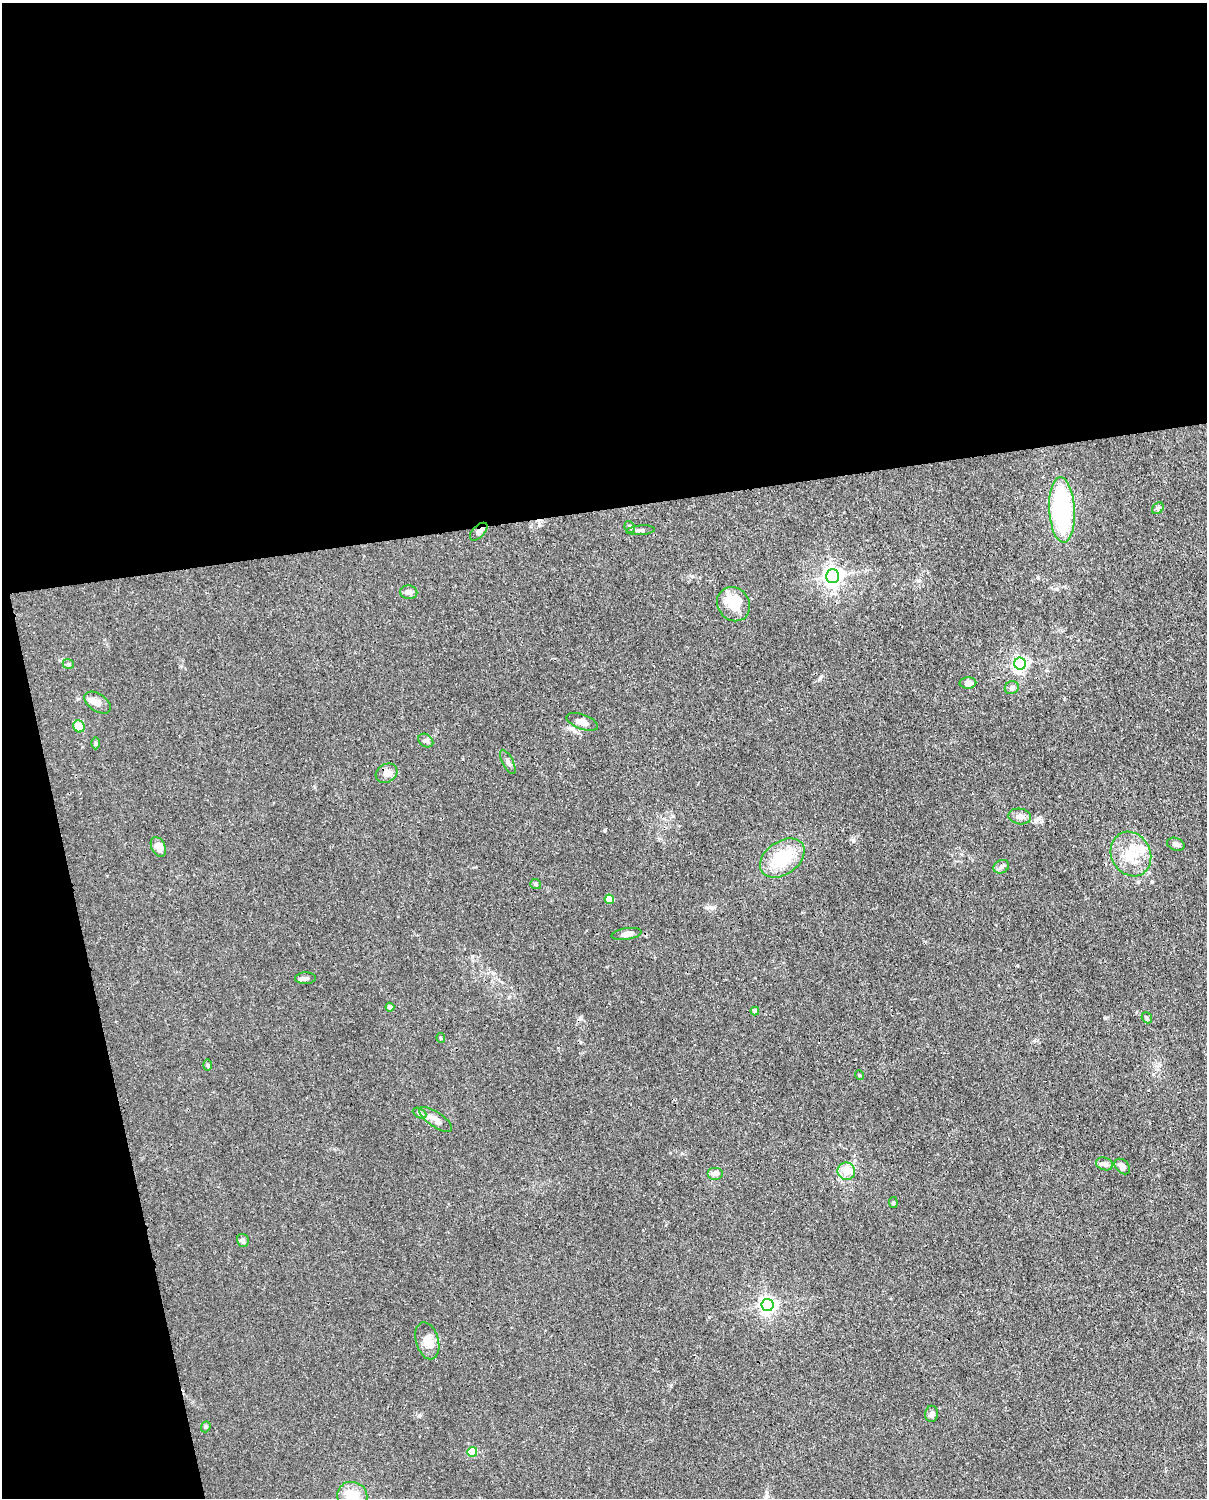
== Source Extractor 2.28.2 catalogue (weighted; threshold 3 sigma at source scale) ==
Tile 1 of 4 x 3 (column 1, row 1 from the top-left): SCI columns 92-1296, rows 3259-4754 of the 5001 x 4906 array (HDU 1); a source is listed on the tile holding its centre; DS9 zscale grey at full resolution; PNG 1209 x 1500 px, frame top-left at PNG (2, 3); each listed source drawn as its Kron ellipse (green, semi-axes under 4 px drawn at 4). Shown black and unused: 39% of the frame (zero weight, under 3 of 4 exposures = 7% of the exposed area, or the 3 px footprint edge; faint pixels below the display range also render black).
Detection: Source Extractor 2.28.2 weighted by HDU 2 'WHT'; one run over the whole footprint, this tile lists its part. Background 0.0268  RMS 0.0028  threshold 0.0128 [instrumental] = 3 sigma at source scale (4.5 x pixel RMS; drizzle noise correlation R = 1.50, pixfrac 1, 0.05/0.05 arcsec/px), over >= 5 px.
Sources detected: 51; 2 inside a brighter listed object's ellipse — not listed separately; the other 49 listed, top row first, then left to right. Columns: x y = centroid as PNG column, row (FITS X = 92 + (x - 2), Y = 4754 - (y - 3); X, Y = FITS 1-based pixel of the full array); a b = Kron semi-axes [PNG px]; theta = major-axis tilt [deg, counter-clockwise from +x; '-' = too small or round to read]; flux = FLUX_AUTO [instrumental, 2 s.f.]
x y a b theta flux
1158 508 6 5 - 0.51
1062 510 33 13 -87 39
630 527 6 5 - 0.78
640 530 14 4 5 0.79
479 532 11 6 45 0.99
833 576 7 6 - 140
409 592 8 7 - 1.2
733 604 18 15 -52 8.1
68 664 6 4 -21 0.44
1020 664 6 6 - 77
968 683 8 5 2 1.4
1012 688 7 6 - 0.86
97 703 15 8 -35 2
582 722 16 7 -20 1.8
79 726 6 5 - 4.7
426 741 8 6 -34 0.76
95 743 6 4 -89 0.36
508 762 13 5 -64 0.91
386 773 11 9 29 1.9
1020 816 11 8 -9 1.7
1176 844 9 6 -19 0.96
158 847 10 6 -62 2.5
1131 854 23 19 -63 7.9
782 858 25 16 36 12
1001 867 8 6 26 0.84
536 884 5 5 - 0.5
609 899 5 4 - 5.7
626 934 15 6 8 1.8
305 978 10 6 2 0.92
390 1007 4 4 - 1.6
755 1011 4 4 - 1.4
1147 1018 6 4 -47 0.5
441 1038 5 4 - 0.33
208 1065 6 4 -89 0.38
859 1075 5 3 - 0.23
420 1113 7 5 -27 0.52
436 1119 19 7 -34 1.9
1105 1164 9 6 -16 0.92
1122 1166 9 6 -43 1.3
846 1171 9 8 - 4.1
715 1173 8 6 0 1.1
893 1202 5 3 - 0.36
243 1240 6 6 - 0.68
767 1305 6 6 - 95
427 1341 19 11 -75 3.3
932 1414 8 6 81 0.97
206 1427 6 4 70 0.4
472 1452 5 5 - 8.9
352 1496 15 14 - 5.2
Overlapping masked pixels (flux is a lower limit): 1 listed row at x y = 479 532
Isophote crosses this tile's border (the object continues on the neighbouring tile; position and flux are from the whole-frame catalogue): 1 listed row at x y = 352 1496
Unlisted compact peaks at least as high as the median listed source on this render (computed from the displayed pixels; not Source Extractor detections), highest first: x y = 1105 1018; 419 1416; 853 841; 820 678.